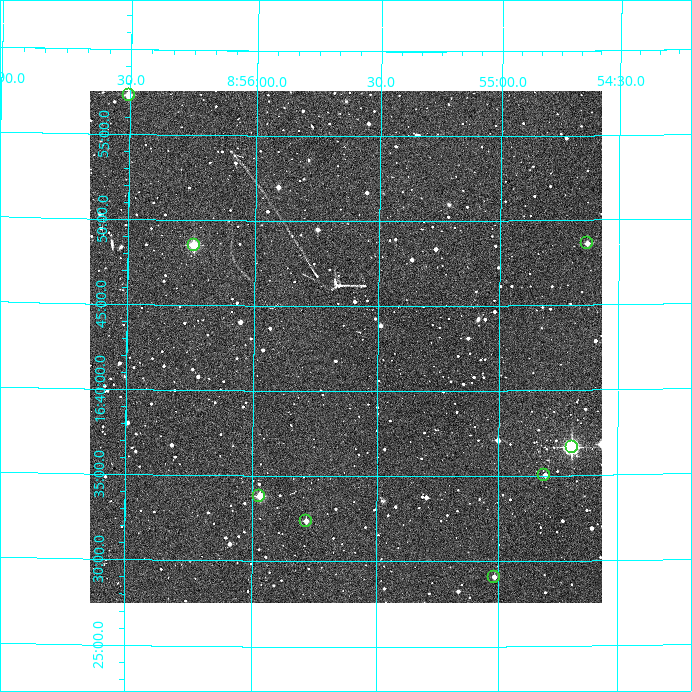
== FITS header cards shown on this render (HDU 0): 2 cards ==
NAXIS1  =                  512
NAXIS2  =                  512

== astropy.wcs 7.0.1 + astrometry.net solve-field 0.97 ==
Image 512 x 512 px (HDU 0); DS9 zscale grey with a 90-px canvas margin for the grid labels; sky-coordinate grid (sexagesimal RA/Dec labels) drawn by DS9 from the SOLVED WCS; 8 Tycho-2 reference stars matched to detected sources circled (green)
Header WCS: RA---TAN/DEC--TAN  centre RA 08:55:37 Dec +16:43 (133.90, +16.71 deg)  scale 3.52 arcsec/px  FOV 30.0' x 30.0'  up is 0 deg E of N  parity normal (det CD < 0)
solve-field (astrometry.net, Tycho-2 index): VERIFIED the header's WCS against the Tycho-2 star catalogue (verified at 2 index scales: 8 matches each, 0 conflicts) and refined it, rather than solving blind
Solved WCS: RA---TAN-SIP/DEC--TAN-SIP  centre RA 08:55:38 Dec +16:43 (133.91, +16.71 deg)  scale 3.49 x 3.53 arcsec/px (non-square pixels)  FOV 29.8' x 30.1'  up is +1 deg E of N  parity normal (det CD < 0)
The solver's refit moves the header's centre by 8.7 arcsec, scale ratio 0.9924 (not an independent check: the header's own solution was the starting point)
Tycho-2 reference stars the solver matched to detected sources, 8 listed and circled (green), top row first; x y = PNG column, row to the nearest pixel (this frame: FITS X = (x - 90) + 1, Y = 512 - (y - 91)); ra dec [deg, ICRS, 3 dp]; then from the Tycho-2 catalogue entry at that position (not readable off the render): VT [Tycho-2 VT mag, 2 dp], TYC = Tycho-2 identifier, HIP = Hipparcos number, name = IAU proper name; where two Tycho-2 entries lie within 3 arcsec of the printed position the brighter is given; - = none
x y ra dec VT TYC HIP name
129 95 134.127 +16.955 10.67 1394-194-1 - -
587 243 133.659 +16.811 11.25 1394-536-1 - -
194 245 134.060 +16.809 9.73 1394-572-1 - -
572 447 133.673 +16.611 9.01 1394-57-1 43751 -
544 475 133.702 +16.584 11.30 1394-780-1 - -
259 496 133.993 +16.564 10.25 1394-1962-1 - -
306 521 133.945 +16.539 11.49 1394-1344-1 - -
494 577 133.754 +16.485 11.23 1394-2030-1 - -